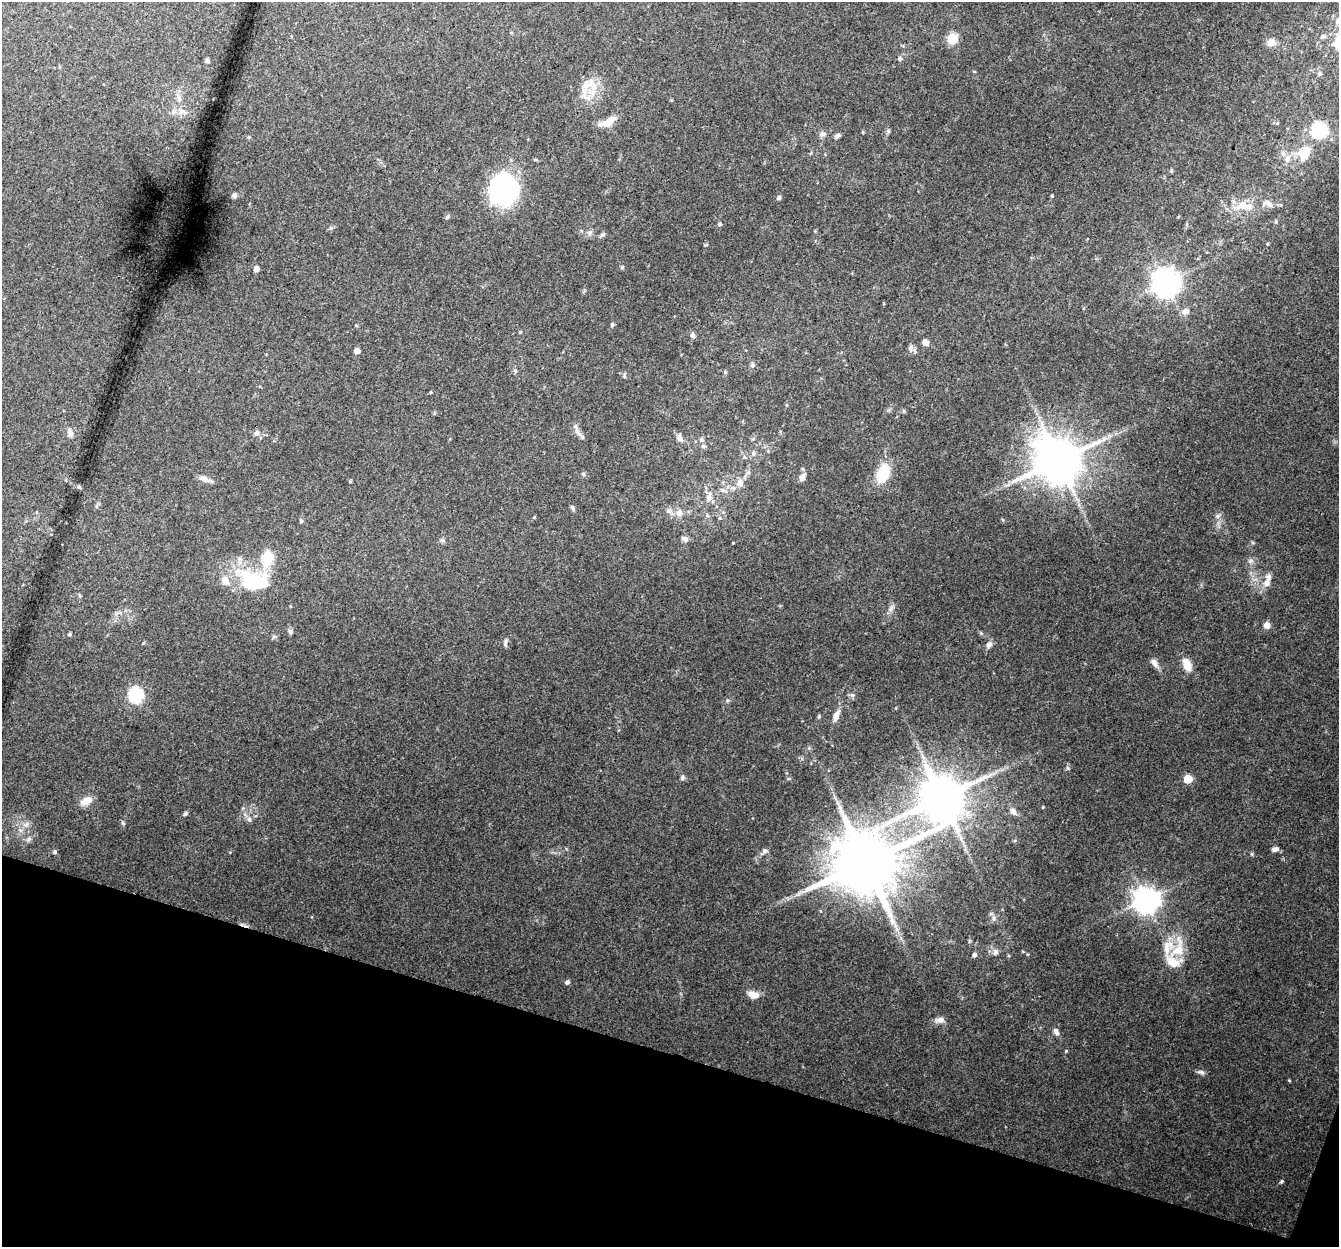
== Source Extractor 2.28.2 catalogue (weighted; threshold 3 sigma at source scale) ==
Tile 15 of 4 x 4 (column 3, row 4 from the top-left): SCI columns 2694-4030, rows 273-1517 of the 5396 x 5587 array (HDU 1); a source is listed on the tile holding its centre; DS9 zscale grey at full resolution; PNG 1341 x 1249 px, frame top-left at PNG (2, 2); no overlay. Shown black and unused: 16% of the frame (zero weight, under 3 of 4 exposures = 5% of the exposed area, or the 3 px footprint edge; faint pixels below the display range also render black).
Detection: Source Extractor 2.28.2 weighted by HDU 2 'WHT'; one run over the whole footprint, this tile lists its part. Background 0.0834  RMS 0.0054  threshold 0.0242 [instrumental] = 3 sigma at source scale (4.5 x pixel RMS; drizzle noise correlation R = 1.50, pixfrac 1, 0.0396/0.0396 arcsec/px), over >= 5 px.
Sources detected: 132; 1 cosmic-ray / hot-pixel residue — not listed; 10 inside a brighter listed object's ellipse — not listed separately; the other 121 listed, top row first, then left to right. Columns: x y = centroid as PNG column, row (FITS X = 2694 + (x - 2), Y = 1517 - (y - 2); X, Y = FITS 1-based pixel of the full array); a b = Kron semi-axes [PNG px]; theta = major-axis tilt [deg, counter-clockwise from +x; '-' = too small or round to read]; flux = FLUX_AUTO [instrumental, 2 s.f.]
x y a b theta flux
1338 21 9 8 - 2.8
1323 36 6 5 - 1.3
952 39 6 5 - 33
1272 43 11 9 -5 3.5
900 59 6 6 - 1.2
207 60 5 5 - 1.5
1319 74 6 5 - 1.2
586 84 16 11 62 6.8
179 98 12 6 -78 3.1
181 111 12 9 10 4.1
609 121 19 8 32 6.7
1319 130 7 7 - 110
888 131 6 5 - 0.86
822 134 9 7 -3 1.7
837 136 10 5 33 1.4
248 137 5 4 - 0.76
1303 157 15 11 73 6.2
1287 159 9 7 60 3.3
503 189 35 34 - 62
234 196 6 5 - 1.4
1052 196 4 3 - 0.58
779 198 6 5 - 1
1244 206 28 11 -2 10
447 217 7 4 54 0.97
1276 221 5 3 - 0.66
719 224 5 5 - 1
589 233 7 6 - 1.4
602 234 7 5 21 1.1
1267 244 4 3 - 0.46
622 267 5 4 - 0.67
256 269 4 4 - 3.5
1166 282 9 8 - 630
1186 312 7 6 - 2.9
356 325 5 3 - 0.45
612 325 5 4 - 0.98
520 332 4 4 - 0.57
692 335 6 5 - 1.9
925 342 6 5 - 4
910 348 9 7 81 2
357 351 5 5 - 3.3
752 365 6 6 - 1.2
515 371 6 4 -20 0.76
725 372 5 5 - 0.67
624 376 8 4 75 0.97
431 392 5 3 - 0.46
786 405 5 3 - 0.51
577 432 15 5 -66 2.6
70 433 10 6 -64 2
257 433 7 6 - 1.7
680 439 8 6 -49 3.1
1104 439 9 6 36 2.4
701 440 6 5 - 1.1
703 446 6 5 - 1.2
753 453 6 5 - 1.1
1059 461 13 12 - 2400
748 472 7 6 - 1.3
583 474 5 4 - 0.73
883 474 13 9 66 25
802 477 10 7 70 2.6
204 479 13 7 -21 3.1
350 481 5 3 - 0.5
740 483 10 8 82 3.7
79 487 4 3 - 1.1
709 498 9 8 - 2.7
572 508 8 4 -65 1
669 510 8 7 - 2.1
679 513 8 7 - 3.2
1217 516 7 6 - 1.4
534 517 4 4 - 0.55
720 518 6 4 90 0.73
301 521 5 5 - 0.8
685 539 10 5 -31 1.7
442 540 6 6 - 1.1
268 557 7 6 - 32
1251 561 8 5 20 1.5
254 581 42 25 -17 41
1267 583 11 9 68 3.7
890 609 9 4 71 1.6
1267 625 6 5 - 4.1
290 632 8 5 -62 1.1
981 633 5 5 - 0.65
69 634 5 4 - 0.79
505 643 10 5 81 1.4
989 644 10 7 55 2.2
1154 663 12 6 -49 2.9
1187 665 18 10 -71 6.2
135 695 7 6 - 100
852 695 7 6 - 1.3
727 701 6 4 21 0.74
819 716 5 4 - 0.79
836 716 13 7 66 4
922 756 7 4 -71 1.4
682 778 8 4 89 1
1188 779 5 5 - 12
942 798 13 12 - 2500
87 800 15 9 25 5.4
1043 807 4 3 - 0.43
1013 811 9 7 -48 2.5
185 813 7 5 46 1
249 819 6 6 - 1.4
123 823 7 4 -46 0.7
26 824 8 5 31 1.9
29 839 7 4 71 1
1275 849 8 5 10 2
765 851 8 7 - 1.5
55 852 5 4 - 1.2
866 862 18 16 54 4900
798 894 9 3 45 1.5
1145 900 8 8 - 560
994 918 7 6 - 1.5
1178 949 37 17 69 16
995 952 9 7 67 2.1
974 955 5 5 - 1.9
567 982 5 5 - 1.5
753 994 13 7 -13 5.3
940 1020 13 8 1 2.8
1056 1032 11 6 -60 2
1066 1051 5 3 - 0.51
1201 1072 10 5 -16 1.5
1289 1080 5 3 - 0.43
1281 1181 5 4 - 0.71
Isophote crosses this tile's border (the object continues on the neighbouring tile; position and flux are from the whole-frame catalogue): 1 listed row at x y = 1338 21
Unlisted compact peaks at least as high as the median listed source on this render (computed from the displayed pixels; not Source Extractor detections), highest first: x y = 1068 768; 1252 854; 733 543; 1027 954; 904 411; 331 228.